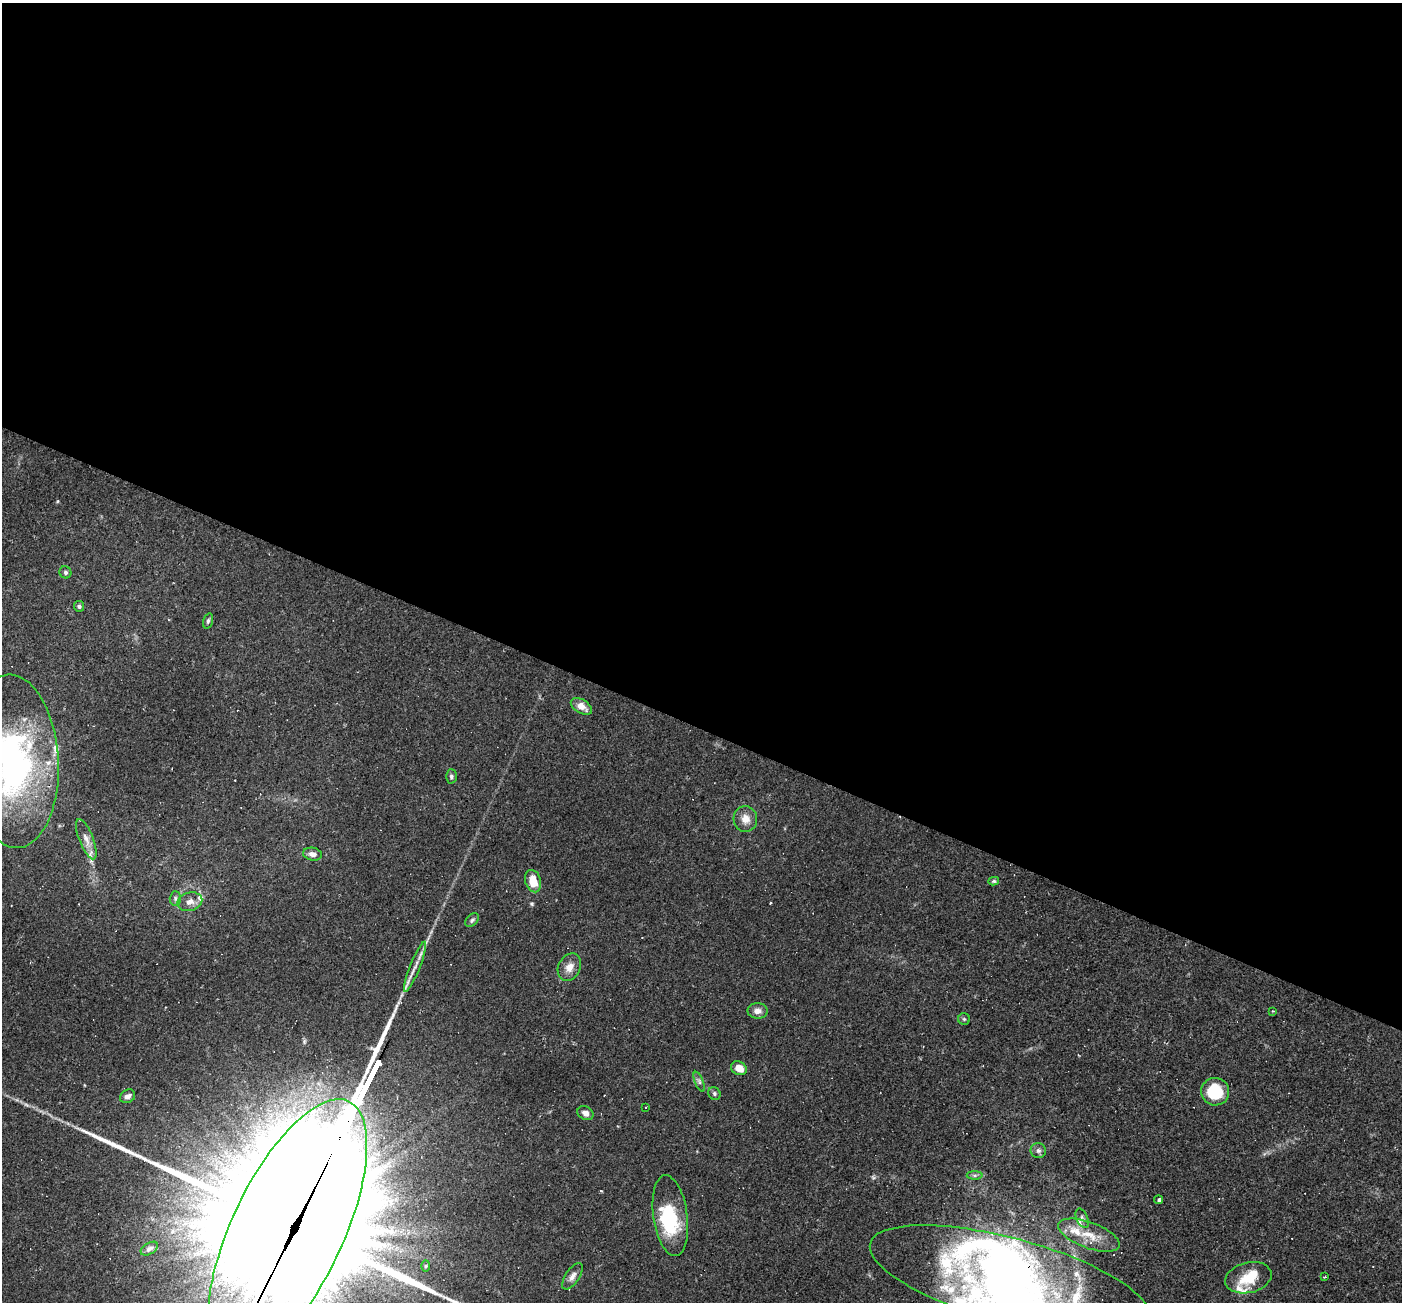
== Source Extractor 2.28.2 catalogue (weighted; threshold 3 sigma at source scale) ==
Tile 3 of 4 x 4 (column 3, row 1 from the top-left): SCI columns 2799-4198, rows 4174-5473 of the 5597 x 5610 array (HDU 1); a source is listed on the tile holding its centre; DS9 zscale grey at full resolution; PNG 1404 x 1304 px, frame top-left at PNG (2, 3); each listed source drawn as its Kron ellipse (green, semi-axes under 4 px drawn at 4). Shown black and unused: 56% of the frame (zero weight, under 2 of 3 exposures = <1% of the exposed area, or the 3 px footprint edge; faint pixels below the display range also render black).
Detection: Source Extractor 2.28.2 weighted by HDU 2 'WHT'; one run over the whole footprint, this tile lists its part. Background 0.0261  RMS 0.0043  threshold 0.0194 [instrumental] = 3 sigma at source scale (4.5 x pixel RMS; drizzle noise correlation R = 1.50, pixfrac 1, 0.05/0.05 arcsec/px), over >= 5 px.
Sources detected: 59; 7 inside a brighter object's white glare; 2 cosmic-ray / hot-pixel residue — neither listed nor drawn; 11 inside a brighter listed object's ellipse — not listed separately; the other 39 listed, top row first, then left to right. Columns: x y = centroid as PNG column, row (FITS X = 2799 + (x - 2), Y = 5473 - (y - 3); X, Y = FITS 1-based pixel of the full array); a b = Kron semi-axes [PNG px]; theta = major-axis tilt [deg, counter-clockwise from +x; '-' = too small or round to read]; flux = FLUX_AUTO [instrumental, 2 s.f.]
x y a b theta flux
65 572 6 5 - 0.95
79 606 5 5 - 1.1
208 621 8 4 75 0.93
581 706 12 7 -32 4.1
13 761 87 45 -87 140
451 776 7 5 -89 0.94
745 819 13 11 -78 4.6
86 839 21 7 -68 3.5
313 854 9 6 -10 2.3
533 881 11 8 -74 7.8
994 881 5 4 - 0.68
175 898 7 5 89 1
190 902 12 9 15 3
472 920 8 5 46 0.99
415 967 27 5 68 4.1
569 967 14 11 62 4.4
758 1011 10 8 -2 2.7
1273 1011 3 2 - 0.34
964 1019 6 6 - 0.78
739 1068 8 6 -29 5.2
699 1082 10 4 -68 1.1
1215 1092 14 13 - 17
714 1093 7 6 - 0.93
128 1096 8 6 31 1.7
646 1107 2 2 - 0.33
585 1113 8 6 -30 2.1
1038 1150 7 7 - 1.4
975 1175 8 4 0 0.91
1159 1200 4 4 - 0.78
670 1216 41 17 -82 25
1082 1218 10 5 -65 1.2
288 1231 143 56 65 40000
1089 1235 32 13 -20 11
149 1249 9 5 31 1.3
426 1266 6 4 88 0.57
572 1276 15 7 56 2.5
1325 1277 3 3 - 0.53
1248 1278 23 15 13 12
1010 1281 144 42 -15 240
Overlapping masked pixels (flux is a lower limit): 2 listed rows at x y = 288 1231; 1010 1281
Isophote crosses this tile's border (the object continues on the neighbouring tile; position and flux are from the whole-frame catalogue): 3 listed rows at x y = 13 761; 288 1231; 1010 1281